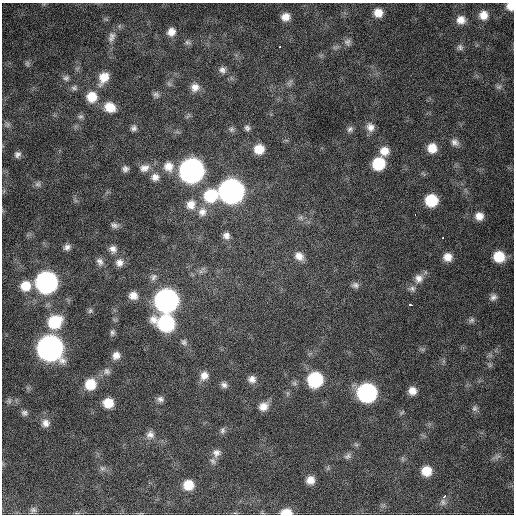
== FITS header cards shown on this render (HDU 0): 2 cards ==
NAXIS1  =                  512 / Axis length
NAXIS2  =                  512 / Axis length

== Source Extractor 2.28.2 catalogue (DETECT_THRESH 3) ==
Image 512 x 512 px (HDU 0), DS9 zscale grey, 1 PNG px = 1 image px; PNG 516 x 516 px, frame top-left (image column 1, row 512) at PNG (2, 3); no overlay
Background 759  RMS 22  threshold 67.1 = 3 sigma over >= 5 px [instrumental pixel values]
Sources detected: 110; all 110 listed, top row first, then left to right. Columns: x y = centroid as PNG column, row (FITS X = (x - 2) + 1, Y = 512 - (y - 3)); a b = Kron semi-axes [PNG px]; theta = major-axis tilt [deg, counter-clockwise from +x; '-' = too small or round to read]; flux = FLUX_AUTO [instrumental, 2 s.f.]
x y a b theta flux
510 6 7 7 - 1.4e+04
378 13 8 7 - 1.6e+04
483 15 9 9 - 1.5e+04
285 17 9 8 - 1.4e+04
461 20 9 9 - 1.3e+04
171 32 10 9 - 1.3e+04
111 37 16 9 71 9.5e+03
188 42 9 5 -17 4.2e+03
347 42 10 8 -70 5.6e+03
280 47 3 2 - 8.4e+03
460 47 8 7 - 4.4e+03
27 64 8 6 -89 3.4e+03
222 70 10 9 - 7.3e+03
66 78 8 8 - 4.6e+03
103 78 15 10 61 2.3e+04
290 82 12 3 41 3.5e+03
169 84 8 4 -45 3.3e+03
195 87 11 11 - 1.3e+04
499 87 8 6 20 3.3e+03
74 88 8 7 - 4.3e+03
156 95 9 7 -33 5.1e+03
92 97 12 11 - 2.8e+04
110 107 13 11 -24 2.6e+04
80 116 8 6 13 3.8e+03
7 125 8 6 72 4.1e+03
370 127 11 9 -68 1.0e+04
134 128 8 7 - 5.2e+03
247 128 8 7 - 4.7e+03
231 129 8 7 - 4.3e+03
350 129 9 7 44 4.6e+03
455 142 11 9 -31 8.0e+03
432 148 10 9 - 2.1e+04
259 149 10 10 - 2.5e+04
384 151 10 10 - 1.7e+04
17 154 8 7 - 5.4e+03
378 163 10 9 - 6.1e+04
168 166 14 13 - 2.0e+04
144 168 14 11 15 1.3e+04
125 169 7 7 - 5.4e+03
192 170 12 12 - 1.2e+06
155 177 11 11 - 1.1e+04
38 184 9 7 43 4.5e+03
231 191 12 12 - 1.3e+06
211 195 14 12 25 6.9e+04
431 200 9 9 - 5.8e+04
191 204 13 12 - 1.7e+04
202 212 12 11 - 1.3e+04
415 215 3 2 - 1.9e+03
479 216 9 9 - 1.3e+04
300 217 7 5 31 3.6e+03
114 225 9 7 -19 4.8e+03
226 236 8 7 - 7.2e+03
443 238 3 2 - 3.5e+03
67 247 7 6 - 6.1e+03
113 249 9 8 - 7.6e+03
299 256 11 9 -43 1.2e+04
448 257 9 9 - 1.5e+04
499 257 10 10 - 3.6e+04
100 262 10 8 -58 6.4e+03
119 263 10 9 - 8.9e+03
201 271 7 4 18 3.9e+03
154 277 10 8 63 6.2e+03
419 278 12 11 - 1.2e+04
46 282 12 11 - 6.6e+05
355 285 9 7 3 5.6e+03
25 286 11 11 - 2.7e+04
412 289 10 7 -6 5.7e+03
133 295 9 8 - 1.2e+04
493 297 9 8 - 6.4e+03
166 300 12 12 - 1.0e+06
411 305 4 3 - 1.0e+04
90 311 8 5 63 3.3e+03
472 320 9 6 43 4.3e+03
55 322 13 12 - 6.5e+04
166 323 14 11 -19 1.9e+05
112 333 9 6 75 3.9e+03
184 342 8 8 - 4.7e+03
50 348 12 12 - 1.5e+06
116 355 9 8 - 1.0e+04
490 365 6 6 - 2.9e+03
107 371 10 8 -51 6.1e+03
204 375 11 10 - 1.3e+04
252 379 10 9 - 9.1e+03
315 380 10 10 - 1.3e+05
90 384 11 11 - 3.4e+04
224 385 8 7 - 6.0e+03
412 391 9 8 - 1.3e+04
367 393 11 11 - 3.8e+05
160 399 8 7 - 5.6e+03
9 401 8 6 -88 4.2e+03
108 403 9 8 - 2.5e+04
263 406 11 10 - 1.4e+04
475 408 9 7 82 5.1e+03
402 412 8 4 48 2.3e+03
24 413 9 8 - 5.1e+03
45 423 10 10 - 1.0e+04
222 430 9 7 65 4.5e+03
150 435 11 10 - 8.9e+03
216 453 11 10 - 8.8e+03
347 456 11 7 33 5.0e+03
497 457 10 5 23 5.2e+03
213 461 10 7 -60 5.5e+03
102 468 8 7 - 4.7e+03
426 471 9 9 - 2.4e+04
310 480 8 7 - 1.3e+04
188 485 10 10 - 2.7e+04
444 496 3 3 - 7.0e+03
443 502 10 7 -81 4.8e+03
33 510 9 8 - 4.8e+03
286 512 11 6 0 2.5e+04
At the frame edge (FLAGS 8, measured only in part): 2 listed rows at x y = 510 6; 286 512